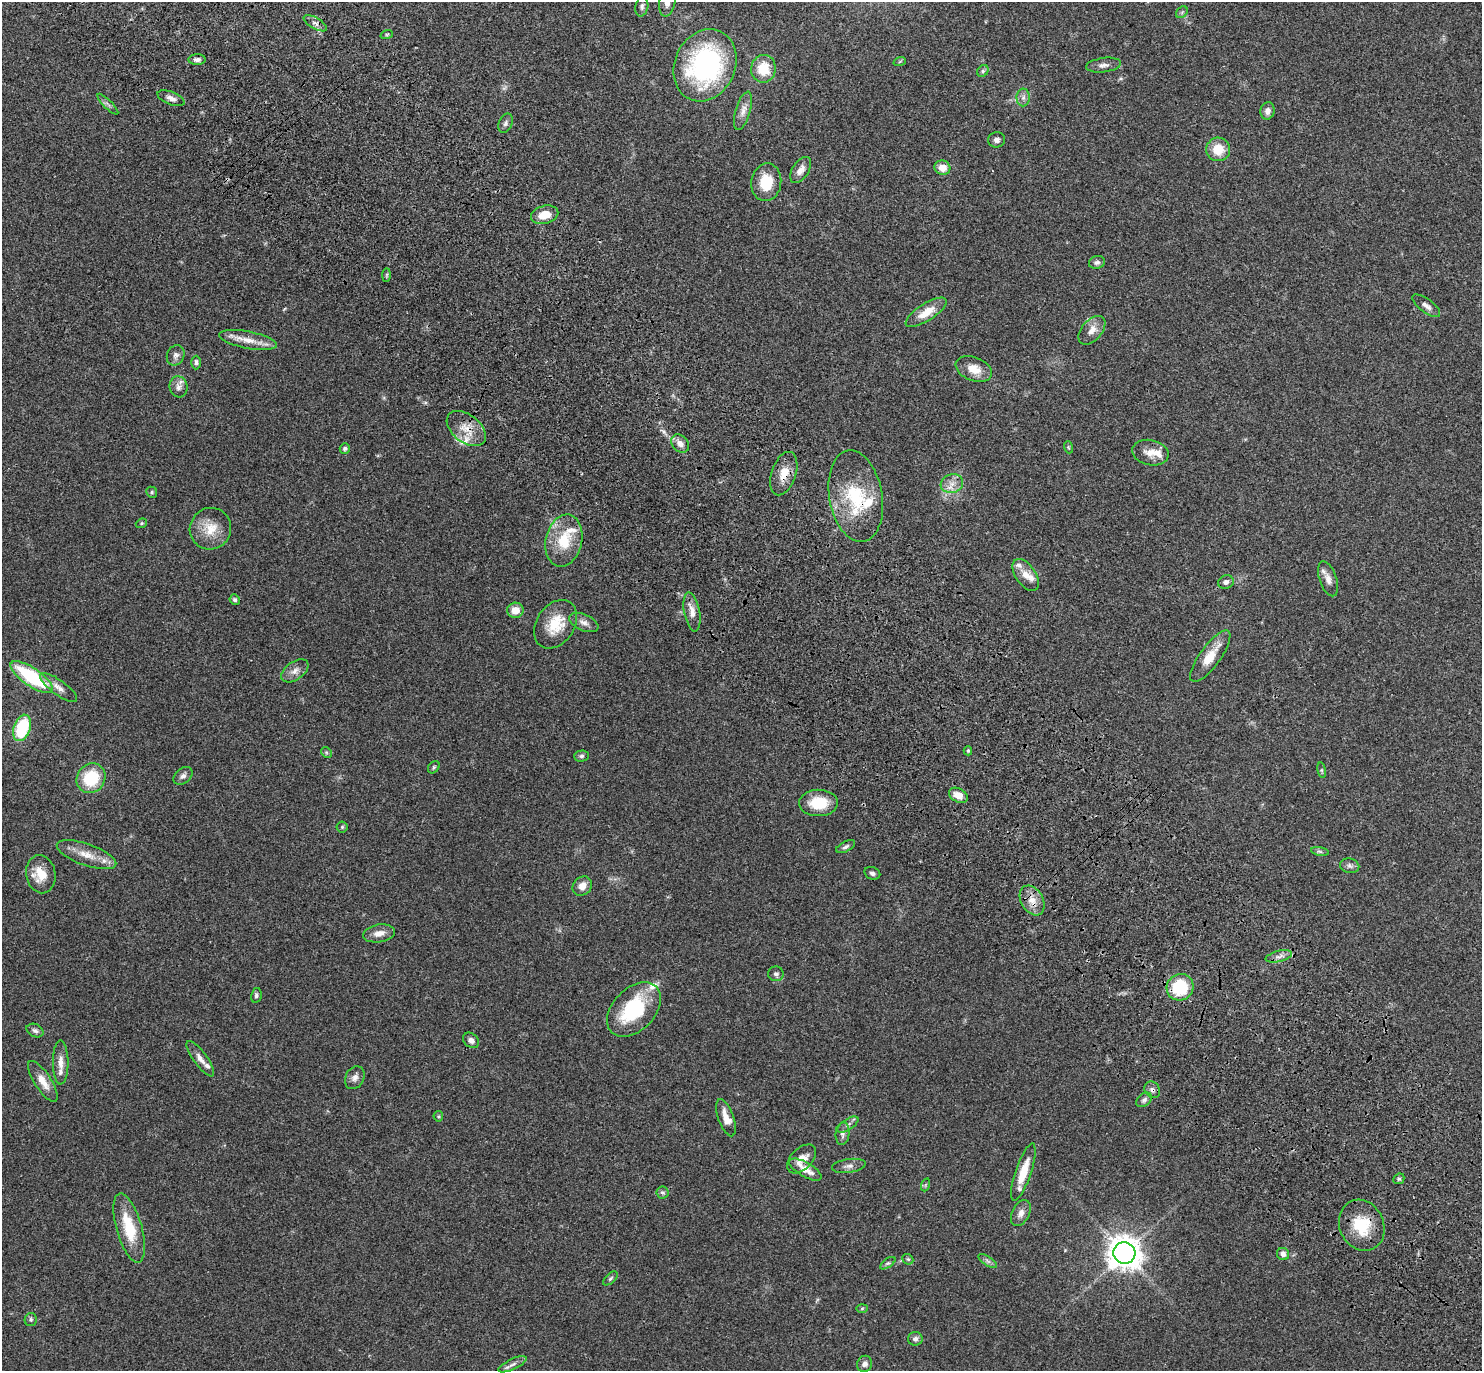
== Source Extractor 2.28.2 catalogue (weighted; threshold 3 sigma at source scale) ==
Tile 6 of 4 x 4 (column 2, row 2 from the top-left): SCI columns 1577-3056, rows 2983-4351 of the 6116 x 6106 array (HDU 1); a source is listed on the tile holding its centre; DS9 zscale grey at full resolution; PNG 1484 x 1373 px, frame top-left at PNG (2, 2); each listed source drawn as its Kron ellipse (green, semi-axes under 4 px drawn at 4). Shown black and unused: <1% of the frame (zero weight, under 3 of 4 exposures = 6% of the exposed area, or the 3 px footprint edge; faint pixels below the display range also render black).
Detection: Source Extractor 2.28.2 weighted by HDU 2 'WHT'; one run over the whole footprint, this tile lists its part. Background 0.0515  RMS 0.0053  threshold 0.0238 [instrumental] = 3 sigma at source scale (4.5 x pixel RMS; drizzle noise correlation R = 1.50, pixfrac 1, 0.05/0.05 arcsec/px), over >= 5 px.
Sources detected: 124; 1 too faint to see at this stretch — neither listed nor drawn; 8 inside a brighter listed object's ellipse — not listed separately; the other 115 listed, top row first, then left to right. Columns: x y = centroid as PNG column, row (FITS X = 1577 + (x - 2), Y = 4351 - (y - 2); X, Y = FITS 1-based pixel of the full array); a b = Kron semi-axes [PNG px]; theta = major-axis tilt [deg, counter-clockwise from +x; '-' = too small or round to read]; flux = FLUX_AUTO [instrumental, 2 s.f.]
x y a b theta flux
667 2 14 8 80 3.4
642 6 10 6 79 1.5
1182 12 6 5 - 0.85
315 23 13 5 -30 2
387 34 6 4 19 0.65
197 60 8 5 3 1.8
900 61 6 4 20 0.65
705 65 37 30 65 87
1103 65 17 7 7 2.7
763 69 14 12 81 12
983 71 6 5 - 1
1023 97 9 6 89 2
171 98 14 6 -22 2.5
108 104 14 3 -45 1.3
743 111 20 7 74 3.7
1268 111 9 7 78 2.8
506 123 10 6 65 1.5
997 140 8 7 - 1.9
1218 149 12 12 - 10
942 168 8 7 - 5.3
801 170 14 8 57 3.6
766 182 19 15 81 14
545 215 14 9 15 7.4
1097 262 8 6 13 1.4
387 275 7 4 89 0.76
1426 306 16 6 -37 2.7
926 312 23 8 32 7.8
1092 330 17 10 49 4.7
248 340 29 8 -11 7.4
176 355 10 8 67 2.3
196 362 7 4 89 1.2
974 369 19 11 -21 7.4
179 387 11 9 -74 2.7
466 428 22 14 -39 8.8
680 444 10 7 -48 3.1
1068 447 6 4 -72 0.6
345 448 5 5 - 0.96
1150 453 18 12 -12 5.8
784 474 22 12 71 7.8
952 484 11 9 17 4.2
152 492 6 5 - 0.83
856 496 46 26 -80 32
141 523 6 4 21 0.61
210 529 21 20 - 11
564 541 26 18 77 17
1026 575 18 10 -56 5
1328 579 18 8 -71 3.8
1226 582 8 6 22 2
235 600 5 5 - 1.1
515 610 8 7 - 5.5
692 612 20 8 -80 4.9
584 622 15 8 -24 3.1
556 624 26 19 56 14
1210 656 31 10 54 10
295 671 15 9 36 3.6
32 677 25 9 -34 40
59 688 22 7 -36 3.9
22 728 13 8 72 31
968 751 4 4 - 0.78
326 752 6 4 -45 0.74
582 756 7 5 2 1.2
434 767 7 5 47 0.86
1322 770 8 4 -82 0.76
183 776 10 7 38 2
91 778 15 14 - 21
958 795 10 6 -29 4.8
818 803 19 13 2 13
342 827 5 5 - 0.78
846 847 10 5 28 1.3
1320 851 9 4 -9 1.1
86 855 31 10 -19 8.6
1350 866 9 7 -11 1.6
872 873 8 6 -23 1.5
41 874 19 14 -80 9.4
582 886 10 9 - 4.2
1032 900 16 11 -60 5.9
379 933 16 8 9 4.4
1279 956 13 5 13 2.4
776 974 7 7 - 1.6
1180 987 13 13 - 27
256 995 7 5 77 1.2
634 1010 32 21 45 38
35 1031 9 6 -24 1.6
471 1040 9 7 -39 2
200 1059 21 6 -53 3.6
61 1062 22 8 -90 4.9
355 1078 12 9 62 2.6
43 1081 24 8 -57 6.6
1152 1090 9 7 -55 1.9
1144 1100 9 6 38 1.5
438 1116 5 5 - 0.67
726 1118 19 8 -70 6.1
848 1125 12 5 34 1.8
843 1134 11 7 86 2.2
802 1159 17 10 45 5.3
849 1166 17 7 8 2.4
805 1170 18 7 -30 6
1023 1172 30 8 72 10
1399 1179 6 5 - 0.86
925 1185 7 4 71 0.68
662 1192 6 6 - 1.1
1021 1213 14 8 64 3.2
1362 1225 26 22 -65 18
129 1228 36 12 -74 19
1124 1253 11 10 - 780
1283 1254 6 6 - 2.2
908 1259 6 5 - 0.79
988 1261 11 4 -34 1.3
888 1263 9 4 34 1
610 1278 9 5 42 1.1
862 1308 6 4 2 0.6
31 1320 6 6 - 1.1
915 1339 7 7 - 1.8
513 1364 15 5 25 2.2
865 1364 8 7 - 2.2
Overlapping masked pixels (flux is a lower limit): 6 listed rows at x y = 466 428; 784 474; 856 496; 1032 900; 1152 1090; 1362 1225
Isophote crosses this tile's border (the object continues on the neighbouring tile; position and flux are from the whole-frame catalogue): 1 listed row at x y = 667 2